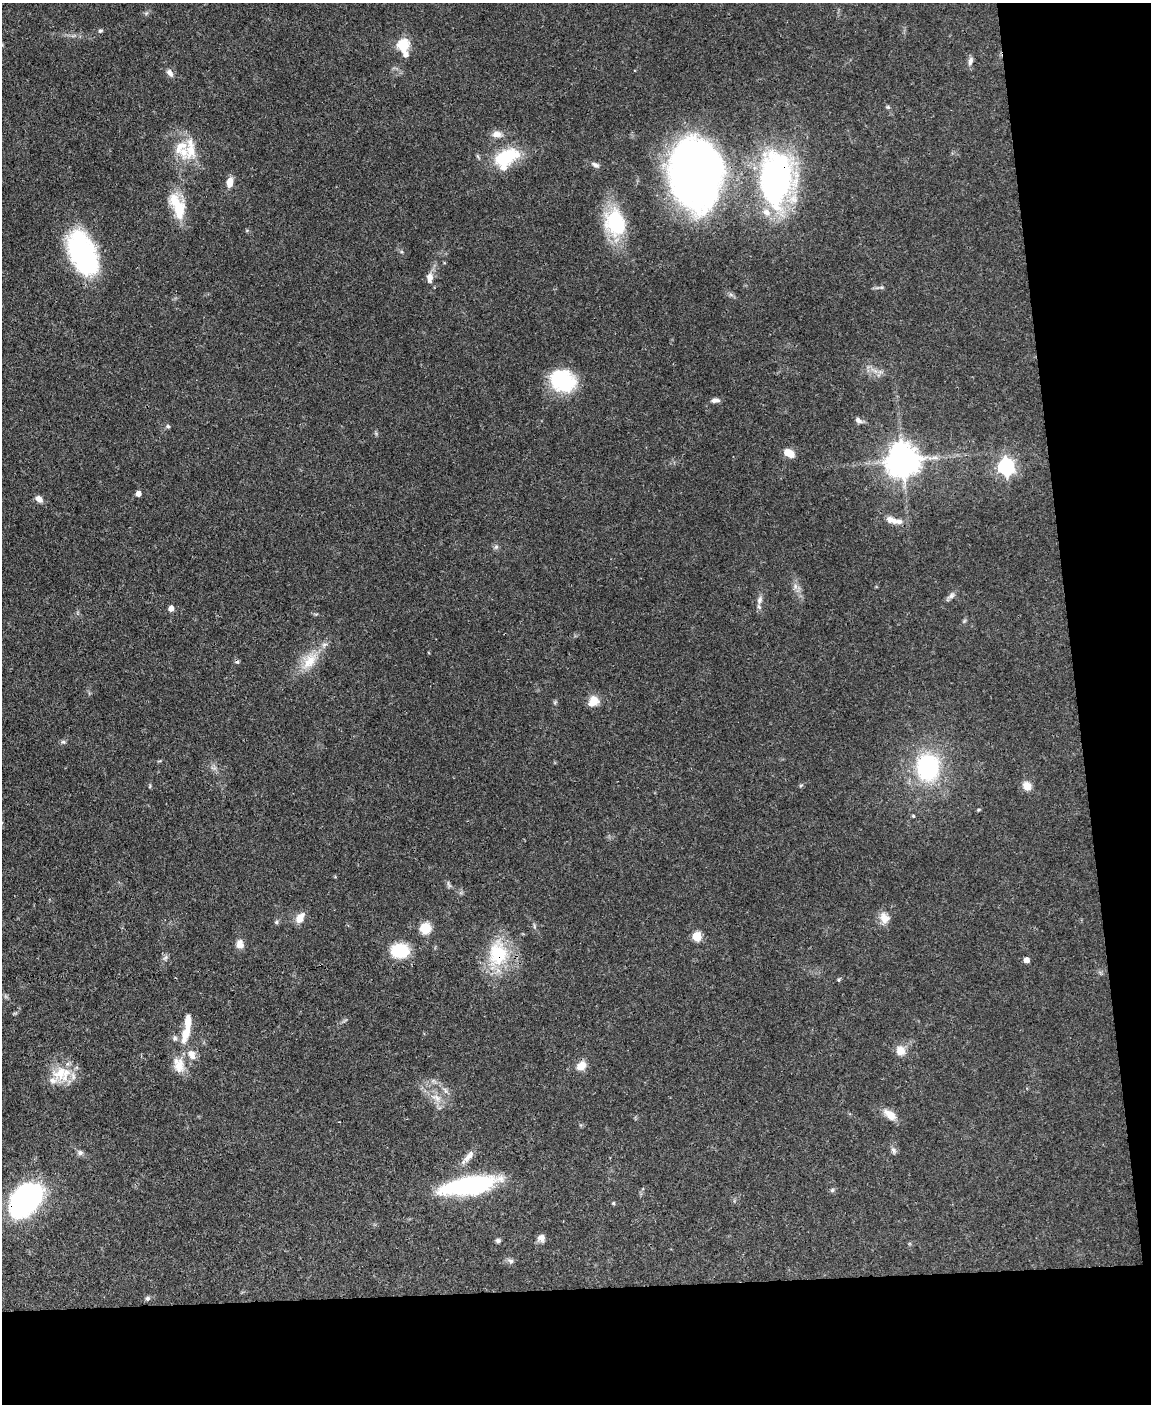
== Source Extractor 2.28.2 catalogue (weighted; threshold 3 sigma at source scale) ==
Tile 12 of 4 x 3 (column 4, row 3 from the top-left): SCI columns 3447-4595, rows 238-1639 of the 4595 x 4572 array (HDU 1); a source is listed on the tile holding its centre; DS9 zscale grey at full resolution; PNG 1153 x 1406 px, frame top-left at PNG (2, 3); no overlay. Shown black and unused: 15% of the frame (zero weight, under 3 of 4 exposures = <1% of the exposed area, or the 3 px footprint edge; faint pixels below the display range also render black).
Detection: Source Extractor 2.28.2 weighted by HDU 2 'WHT'; one run over the whole footprint, this tile lists its part. Background 0.106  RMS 0.0043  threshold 0.0191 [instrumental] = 3 sigma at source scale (4.5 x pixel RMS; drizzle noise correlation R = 1.50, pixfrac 1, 0.05/0.05 arcsec/px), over >= 5 px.
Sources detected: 82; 1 cosmic-ray / hot-pixel residue — not listed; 8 inside a brighter listed object's ellipse — not listed separately; the other 73 listed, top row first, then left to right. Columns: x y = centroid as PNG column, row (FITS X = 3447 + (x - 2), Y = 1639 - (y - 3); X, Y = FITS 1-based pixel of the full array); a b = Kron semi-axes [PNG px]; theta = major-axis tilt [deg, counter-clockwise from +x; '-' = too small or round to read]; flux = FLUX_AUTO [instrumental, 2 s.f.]
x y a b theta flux
100 31 6 5 - 0.72
403 45 6 6 - 37
406 54 7 6 - 2.3
970 61 12 6 75 1.7
170 73 11 7 -55 1.9
888 107 6 5 - 0.7
497 134 13 9 1 3
184 152 24 15 -70 10
505 157 33 18 24 20
595 165 11 6 -29 1.4
695 173 68 49 -83 230
775 178 62 37 88 100
230 182 12 7 81 3.7
177 206 34 14 -66 14
616 223 31 23 -72 30
83 254 47 25 -67 59
430 278 14 8 -89 3.3
881 287 6 4 -18 0.68
562 381 29 23 -26 27
715 400 10 5 2 1.7
858 420 10 6 -39 1.7
168 426 6 4 -43 0.6
789 453 11 8 -25 5.1
903 460 10 9 - 890
1006 467 7 7 - 130
138 494 5 5 - 2.6
39 499 9 6 -43 2.5
891 520 18 8 -20 4
496 547 7 5 43 0.94
795 586 7 6 - 1.5
951 596 9 7 45 1.6
760 600 12 7 73 1.9
171 608 5 5 - 2.6
309 661 25 14 54 10
593 701 15 11 50 4.8
63 742 6 4 -27 0.76
928 767 23 19 -88 48
150 786 6 3 72 0.46
1027 786 12 9 -56 3.6
978 810 5 4 - 0.46
913 816 4 4 - 0.51
449 885 12 3 -59 0.83
300 918 13 8 56 4.3
884 918 15 12 -62 4.4
276 922 6 5 - 0.8
425 928 9 9 - 9.8
697 936 5 5 - 19
240 944 10 8 -89 3.2
400 951 17 13 -1 18
498 953 34 24 -87 25
165 958 8 5 58 1.1
1026 960 5 5 - 2.9
839 980 5 5 - 0.66
186 1033 25 9 75 8.2
175 1038 7 6 - 1.1
901 1051 12 11 - 4.4
192 1055 14 9 -66 3.9
179 1065 21 14 -71 6.7
581 1066 12 9 34 4.5
60 1073 24 19 28 11
436 1097 15 7 -23 3.6
890 1115 19 9 -39 4.4
893 1150 10 5 -67 1.3
80 1153 7 7 - 1.3
469 1156 20 7 49 3.3
469 1186 56 17 10 58
832 1190 6 5 - 0.78
25 1200 41 24 49 76
613 1203 4 4 - 0.48
541 1238 9 9 - 2.2
498 1240 6 6 - 0.92
511 1261 7 7 - 1.3
148 1298 7 6 - 0.93
Overlapping masked pixels (flux is a lower limit): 3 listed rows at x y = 775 178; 498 953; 25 1200